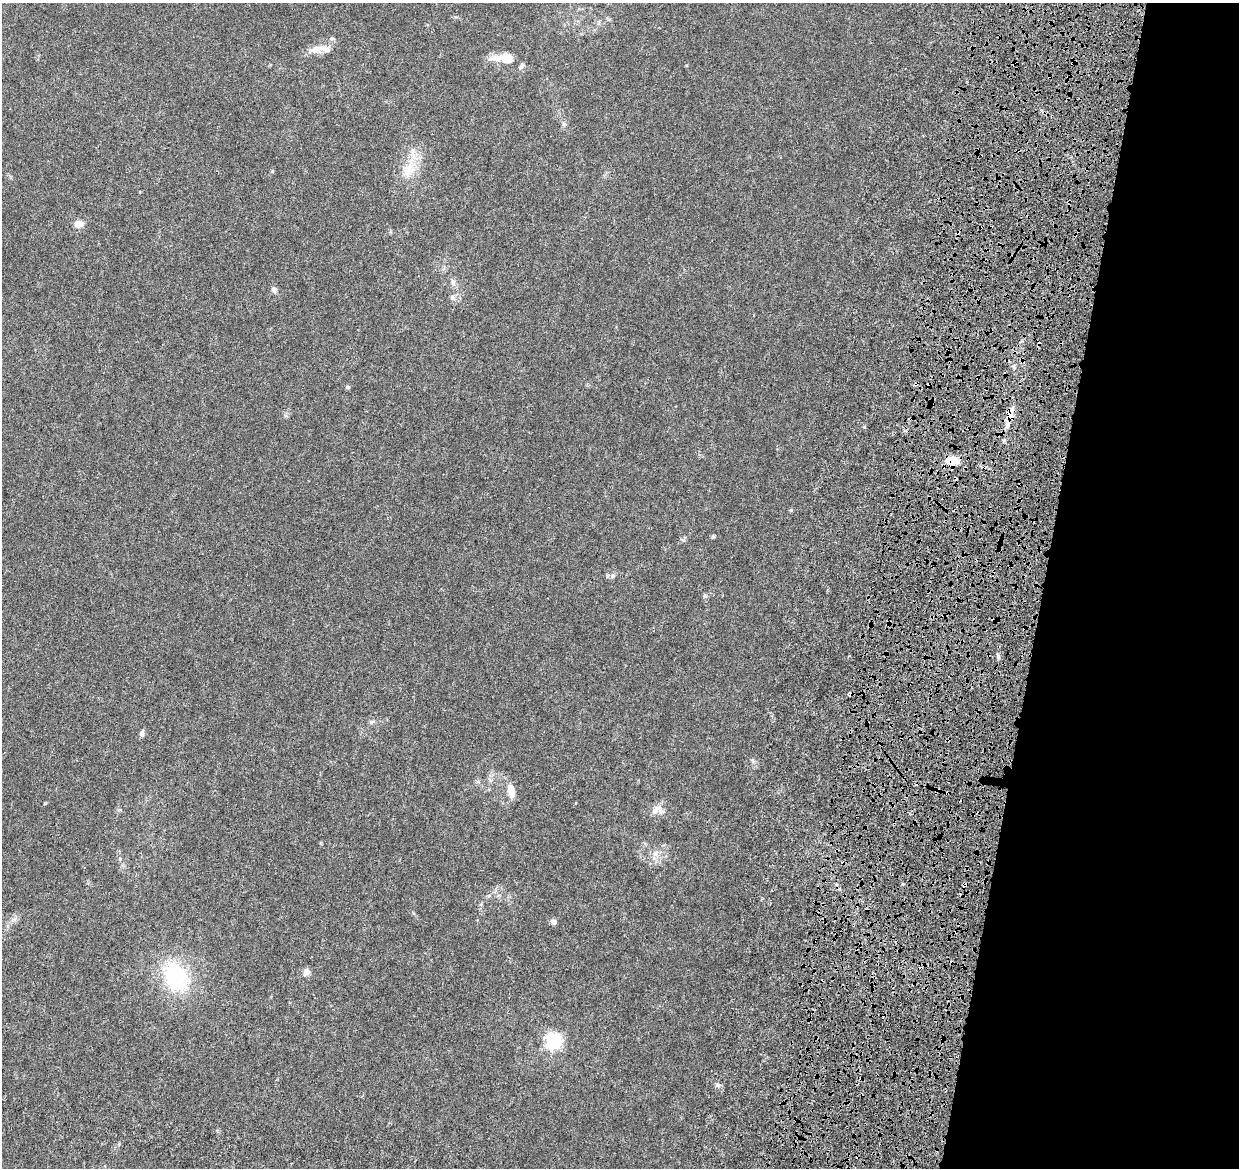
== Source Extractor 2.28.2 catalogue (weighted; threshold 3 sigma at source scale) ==
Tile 8 of 4 x 4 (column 4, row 2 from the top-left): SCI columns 3842-5078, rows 2688-3853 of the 5216 x 5431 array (HDU 1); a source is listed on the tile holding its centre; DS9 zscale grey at full resolution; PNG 1241 x 1170 px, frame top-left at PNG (2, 3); no overlay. Shown black and unused: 17% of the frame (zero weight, under 4 of 8 exposures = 9% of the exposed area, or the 3 px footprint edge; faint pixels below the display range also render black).
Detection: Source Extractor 2.28.2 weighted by HDU 2 'WHT'; one run over the whole footprint, this tile lists its part. Background 0.00755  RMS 0.0011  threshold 0.0045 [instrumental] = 3 sigma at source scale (4.09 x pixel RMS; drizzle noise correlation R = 1.36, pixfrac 0.8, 0.0396/0.0396 arcsec/px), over >= 5 px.
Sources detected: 39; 5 cosmic-ray / hot-pixel residue — not listed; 3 inside a brighter listed object's ellipse — not listed separately; the other 31 listed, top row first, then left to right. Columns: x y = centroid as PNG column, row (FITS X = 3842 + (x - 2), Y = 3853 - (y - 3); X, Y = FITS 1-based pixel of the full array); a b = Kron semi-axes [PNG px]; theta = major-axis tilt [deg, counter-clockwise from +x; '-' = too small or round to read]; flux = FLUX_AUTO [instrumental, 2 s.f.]
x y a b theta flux
315 50 21 8 16 1
507 58 15 10 -18 1.5
1015 62 8 3 54 0.15
521 66 9 5 58 0.27
564 124 6 5 - 0.19
408 169 30 17 65 2.7
272 171 5 5 - 0.1
78 224 7 6 - 1.2
957 233 5 5 - 0.15
453 282 10 6 -76 0.35
274 289 8 6 -61 0.39
916 384 6 4 -3 0.17
348 387 5 5 - 0.14
1011 410 12 8 46 0.74
953 460 14 8 -2 2
713 537 5 4 - 0.13
613 575 8 6 89 0.24
850 694 4 3 - 0.55
371 722 8 6 0 0.22
142 733 7 6 - 0.33
511 791 16 7 -80 1.3
947 793 6 3 9 0.15
659 809 18 7 -38 0.63
655 854 9 7 89 0.5
965 884 5 3 - 0.35
13 919 9 4 19 0.28
553 922 7 6 - 0.38
306 972 7 7 - 0.63
176 975 27 20 -59 10
553 1040 7 7 - 24
718 1085 6 6 - 0.22
Overlapping masked pixels (flux is a lower limit): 8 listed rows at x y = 1015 62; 957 233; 916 384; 1011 410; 953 460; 850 694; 947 793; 965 884
Unlisted compact peaks at least as high as the median listed source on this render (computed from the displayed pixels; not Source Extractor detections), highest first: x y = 998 656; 791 510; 864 427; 45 803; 705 595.